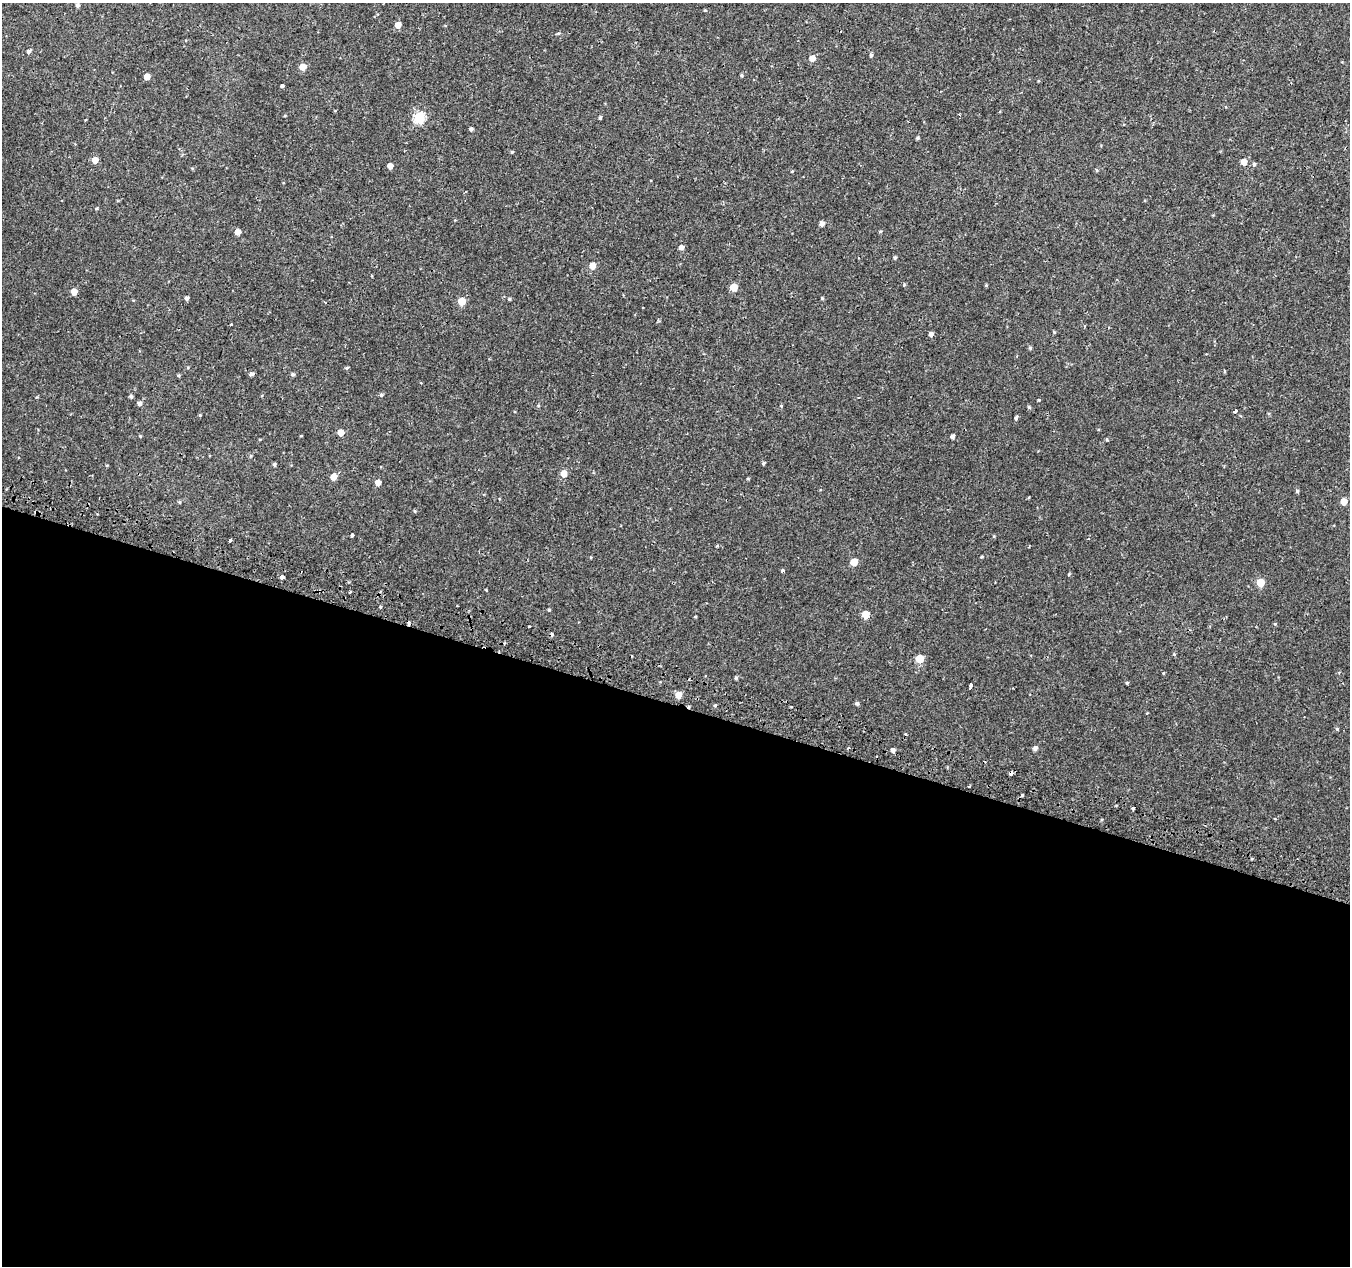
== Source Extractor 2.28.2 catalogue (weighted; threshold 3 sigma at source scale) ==
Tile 14 of 4 x 4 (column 2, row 4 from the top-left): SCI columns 1357-2704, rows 281-1544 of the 5417 x 5589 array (HDU 1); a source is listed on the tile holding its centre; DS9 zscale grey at full resolution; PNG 1352 x 1268 px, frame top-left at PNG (2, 3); no overlay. Shown black and unused: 44% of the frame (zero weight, under 2 of 3 exposures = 2% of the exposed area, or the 3 px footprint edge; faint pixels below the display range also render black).
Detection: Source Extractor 2.28.2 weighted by HDU 2 'WHT'; one run over the whole footprint, this tile lists its part. Background 9.53e-04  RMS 0.0026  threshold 0.0118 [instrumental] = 3 sigma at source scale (4.5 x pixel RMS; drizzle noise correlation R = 1.50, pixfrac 1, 0.0396/0.0396 arcsec/px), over >= 5 px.
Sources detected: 104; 8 cosmic-ray / hot-pixel residue — not listed; the other 96 listed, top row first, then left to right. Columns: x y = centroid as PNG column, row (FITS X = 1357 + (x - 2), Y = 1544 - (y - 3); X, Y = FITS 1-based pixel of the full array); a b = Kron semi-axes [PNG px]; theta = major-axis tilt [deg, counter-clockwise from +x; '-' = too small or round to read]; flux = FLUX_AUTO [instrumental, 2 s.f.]
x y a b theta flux
77 5 4 4 - 0.62
398 25 5 5 - 2.5
558 33 5 4 - 0.31
29 51 5 4 - 0.55
871 55 4 4 - 0.5
812 58 5 5 - 2.5
303 67 5 5 - 2.9
741 75 4 4 - 0.34
147 77 5 4 - 2.6
282 86 4 3 - 1.2
419 117 5 5 - 21
600 118 4 3 - 0.37
471 129 4 3 - 0.53
917 138 4 3 - 0.38
512 152 4 4 - 0.27
95 160 5 4 - 2.9
1244 162 5 5 - 3.2
1254 164 5 4 - 0.44
390 166 4 4 - 2
1096 170 5 3 - 0.23
792 171 4 2 - 0.18
822 224 4 4 - 1.1
880 231 5 3 - 0.25
237 232 4 4 - 2.2
681 247 5 5 - 1
895 258 5 4 - 0.4
592 266 5 5 - 2.9
904 285 4 4 - 0.26
986 285 4 4 - 0.24
734 287 5 5 - 5.6
74 292 5 5 - 2.9
187 298 4 4 - 0.63
822 298 4 4 - 0.25
509 299 4 3 - 0.34
461 301 5 5 - 5.7
325 302 3 3 - 0.31
231 324 3 2 - 0.21
931 334 4 4 - 1
1030 348 4 4 - 0.36
347 368 5 4 - 0.32
251 374 6 3 14 0.53
293 374 5 5 - 0.45
179 375 4 4 - 0.33
381 395 5 5 - 0.44
131 396 4 4 - 0.52
139 403 5 5 - 0.81
781 406 4 4 - 0.23
1029 407 5 4 - 0.32
1235 411 4 3 - 1.1
200 415 4 4 - 0.24
1016 418 5 4 - 0.44
341 432 5 5 - 3.2
140 436 4 4 - 0.21
952 436 4 4 - 0.77
260 439 5 3 - 0.19
763 463 4 3 - 0.37
274 464 4 4 - 0.45
107 465 4 3 - 0.2
564 474 5 5 - 2.6
333 477 5 5 - 2.5
748 478 5 3 - 0.22
378 482 5 4 - 2.4
1297 491 4 4 - 0.39
179 502 4 4 - 0.3
1344 502 5 5 - 2.9
352 535 4 3 - 1.3
230 540 3 3 - 0.51
981 557 4 3 - 0.26
854 562 5 5 - 4.4
782 570 3 3 - 0.58
1069 574 4 3 - 0.26
282 577 4 3 - 8.7
1260 582 5 5 - 6.6
486 590 4 2 - 0.17
350 592 3 3 - 0.76
380 607 4 3 - 0.26
549 610 4 3 - 0.32
865 614 5 5 - 5.5
695 617 4 3 - 0.23
1275 624 5 4 - 0.3
529 627 3 2 - 0.24
920 659 5 5 - 8.2
1163 673 4 3 - 0.22
736 678 4 3 - 0.4
1127 683 4 3 - 0.3
971 685 5 3 - 3.2
678 695 5 5 - 3.1
857 703 5 4 - 0.55
715 705 4 4 - 0.32
791 707 3 2 - 0.42
1337 729 4 4 - 0.33
1035 748 5 4 - 0.94
893 750 5 5 - 0.81
1011 773 4 3 - 2.3
1022 795 4 3 - 0.92
1133 808 4 3 - 1.6
Overlapping masked pixels (flux is a lower limit): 1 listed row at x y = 1011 773